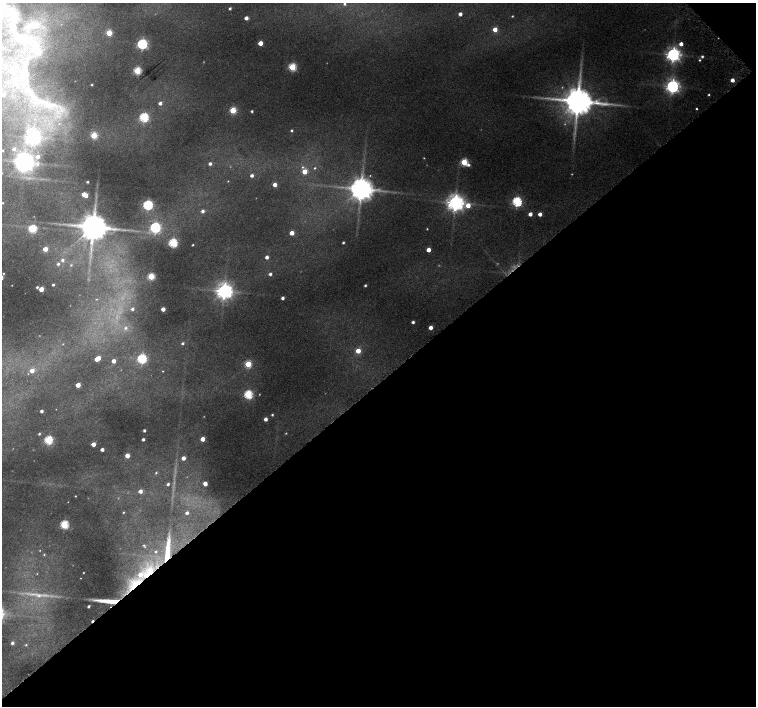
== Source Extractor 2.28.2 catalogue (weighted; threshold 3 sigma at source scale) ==
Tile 12 of 4 x 4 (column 4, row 3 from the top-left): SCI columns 4529-6036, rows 1567-2974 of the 6072 x 6030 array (HDU 1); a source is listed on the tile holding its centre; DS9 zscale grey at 2 x 2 block average (1 PNG px = mean of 2 x 2 image px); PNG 758 x 708 px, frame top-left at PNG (2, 3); no overlay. Shown black and unused: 46% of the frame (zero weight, under 4 of 8 exposures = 2% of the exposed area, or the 3 px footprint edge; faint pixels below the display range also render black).
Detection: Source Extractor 2.28.2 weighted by HDU 2 'WHT'; one run over the whole footprint, this tile lists its part. Background 0.09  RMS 0.0094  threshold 0.0386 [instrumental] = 3 sigma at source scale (4.09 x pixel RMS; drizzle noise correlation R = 1.36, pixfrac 0.8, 0.0396/0.0396 arcsec/px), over >= 5 px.
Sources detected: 141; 5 too faint to see at this stretch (2 x 2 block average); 1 inside a brighter object's white glare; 1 cosmic-ray / hot-pixel residue — not listed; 4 inside a brighter listed object's ellipse — not listed separately; the other 130 listed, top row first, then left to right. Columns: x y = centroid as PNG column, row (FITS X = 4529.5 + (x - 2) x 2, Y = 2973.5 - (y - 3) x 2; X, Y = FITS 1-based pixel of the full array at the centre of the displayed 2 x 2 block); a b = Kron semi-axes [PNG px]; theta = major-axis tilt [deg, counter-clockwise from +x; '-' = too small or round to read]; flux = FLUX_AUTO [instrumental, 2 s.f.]
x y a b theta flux
344 4 3 3 - 3.3
230 8 2 2 - 3.7
460 14 3 2 - 11
512 16 2 2 - 1.6
246 18 3 2 - 11
495 29 3 3 - 28
109 33 3 3 - 56
30 38 5 5 - 12
22 42 4 4 - 9
260 43 3 3 - 29
142 44 4 3 - 280
681 44 3 3 - 11
673 55 4 4 - 710
702 56 3 3 - 3.3
699 60 3 3 - 2
17 66 3 3 - 2.2
292 67 3 3 - 120
12 70 3 3 - 20
137 71 3 3 - 100
732 80 3 3 - 12
92 85 2 2 - 1.8
672 86 4 4 - 590
3 95 3 3 - 11
709 95 2 2 - 1.9
578 101 7 6 - 4800
160 103 3 3 - 7.7
52 105 24 6 -11 48
696 109 2 2 - 1.7
233 110 3 3 - 77
252 111 2 2 - 2.9
144 117 3 3 - 190
292 130 3 2 - 2.6
94 135 3 3 - 76
33 137 5 4 - 710
14 149 3 3 - 5.3
3 150 2 2 - 1.4
37 157 4 4 - 11
424 158 2 2 - 0.99
25 162 6 4 83 850
464 162 3 3 - 91
38 164 7 4 -81 6
210 164 3 3 - 5.8
468 165 4 4 - 5
302 167 3 3 - 2.4
315 168 3 2 - 1.7
304 172 3 3 - 31
252 175 3 2 - 7
87 182 2 2 - 2.4
275 184 3 3 - 15
361 189 5 5 - 2700
84 194 3 2 - 21
517 201 4 3 - 220
3 203 2 2 - 0.83
455 203 4 4 - 1100
148 205 3 3 - 240
468 205 4 3 - 23
203 211 3 3 - 5.8
530 214 3 3 - 11
540 214 3 2 - 12
93 227 6 6 - 4300
155 227 4 4 - 300
32 229 4 3 - 130
427 229 2 2 - 1.2
292 233 3 3 - 22
173 243 3 3 - 170
343 243 2 2 - 2.5
193 245 2 2 - 1.4
45 249 3 3 - 25
428 250 3 3 - 21
267 257 3 2 - 8.4
62 260 3 3 - 4.8
58 264 3 3 - 3.8
71 265 3 3 - 1.8
3 273 2 2 - 1.2
270 274 3 2 - 5.3
151 276 3 3 - 83
12 285 2 2 - 0.65
53 285 2 2 - 2.9
365 285 3 2 - 2.6
37 287 3 2 - 2.6
41 289 3 3 - 26
224 291 4 4 - 1000
283 298 2 2 - 6.6
132 309 3 3 - 4
163 309 3 3 - 15
413 322 2 2 - 5.2
430 327 3 2 - 17
126 328 4 4 - 3.7
183 343 3 3 - 3.2
63 344 3 2 - 0.96
358 351 3 3 - 31
98 358 3 3 - 19
142 359 4 3 - 190
114 361 3 3 - 15
248 364 3 3 - 71
32 371 3 3 - 16
163 371 2 2 - 1
78 385 3 3 - 23
248 394 3 3 - 160
41 411 2 2 - 6.1
272 415 3 2 - 2.2
266 419 3 2 - 9.5
144 430 2 2 - 3.3
286 433 3 2 - 1.1
39 434 3 2 - 2.2
143 439 2 2 - 4.7
203 439 3 3 - 18
48 440 3 3 - 150
93 444 3 3 - 19
102 449 2 2 - 8.4
127 455 3 3 - 17
183 458 3 3 - 13
156 473 3 3 - 1.7
205 483 3 3 - 16
168 484 2 2 - 3.9
140 491 3 3 - 9.7
75 496 2 2 - 1
123 512 2 2 - 1.3
187 513 3 3 - 5.1
64 524 3 3 - 140
144 545 5 2 - 2.1
156 551 3 3 - 2.3
167 552 28 5 83 51
44 555 3 2 - 1.5
148 572 24 13 44 84
38 595 16 6 -12 20
109 601 22 4 -4 43
89 606 2 2 - 3.3
12 643 3 3 - 5.1
26 645 3 2 - 1.8
Overlapping masked pixels (flux is a lower limit): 3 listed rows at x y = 167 552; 148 572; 109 601
Isophote crosses this tile's border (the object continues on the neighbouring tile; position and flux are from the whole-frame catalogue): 1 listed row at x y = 3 95